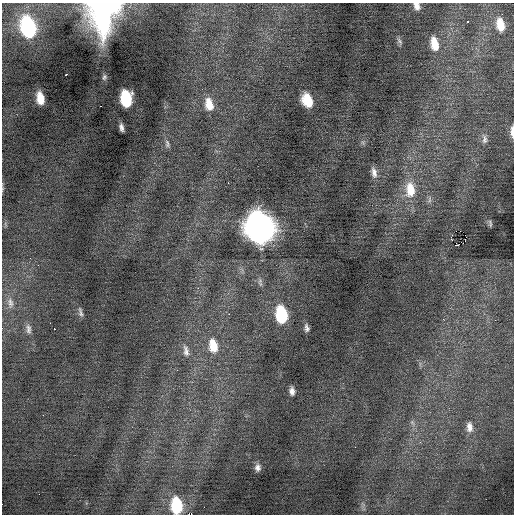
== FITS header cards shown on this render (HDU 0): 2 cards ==
NAXIS1  =                  512 / Axis length
NAXIS2  =                  512 / Axis length

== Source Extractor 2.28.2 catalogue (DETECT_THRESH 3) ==
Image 512 x 512 px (HDU 0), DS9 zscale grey, 1 PNG px = 1 image px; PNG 516 x 516 px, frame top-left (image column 1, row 512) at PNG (2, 3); no overlay
Background -0.00358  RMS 0.74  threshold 2.23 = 3 sigma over >= 5 px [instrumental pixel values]
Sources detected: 48; all 48 listed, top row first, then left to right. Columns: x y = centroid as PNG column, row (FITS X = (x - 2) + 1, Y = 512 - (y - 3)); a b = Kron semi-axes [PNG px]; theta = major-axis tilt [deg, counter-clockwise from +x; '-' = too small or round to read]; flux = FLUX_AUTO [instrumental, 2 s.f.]
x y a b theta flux
417 6 10 7 -65 300
103 14 33 25 83 9100
502 14 2 2 - 77
468 21 3 2 - 440
500 25 11 6 -77 690
28 27 16 10 -76 7700
399 41 11 5 -56 130
434 44 17 9 -77 870
66 75 3 3 - 630
104 77 8 5 71 110
40 98 11 6 -79 770
126 99 13 8 -82 2800
307 100 12 8 -67 1200
209 104 17 10 -77 800
100 106 2 2 - 240
121 127 7 4 -79 180
512 131 13 4 -90 270
484 139 14 7 -87 260
167 144 10 5 -79 150
374 173 14 7 -78 300
228 183 3 2 - 80
410 190 22 13 -86 1200
429 200 10 5 78 150
490 223 9 4 -78 91
259 228 16 12 -75 64000
460 231 2 2 - 9200
465 235 2 2 - 85
451 239 5 3 - 230
457 245 3 2 - 240
38 265 3 2 - 55
198 288 2 2 - 150
10 303 16 9 -82 400
80 312 13 5 -78 160
229 314 2 2 - 130
281 314 14 9 -82 3200
50 323 2 2 - 56
307 328 9 5 -81 170
28 329 15 7 -81 260
54 329 3 2 - 190
213 346 18 11 -81 960
186 351 17 8 -79 340
292 391 7 5 -86 240
412 422 8 5 -59 140
469 427 14 8 -87 370
420 442 4 4 - 73
258 468 9 7 88 220
176 505 14 9 -84 2900
204 507 2 2 - 140
At the frame edge (FLAGS 8, measured only in part): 4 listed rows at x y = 417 6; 103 14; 512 131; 176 505